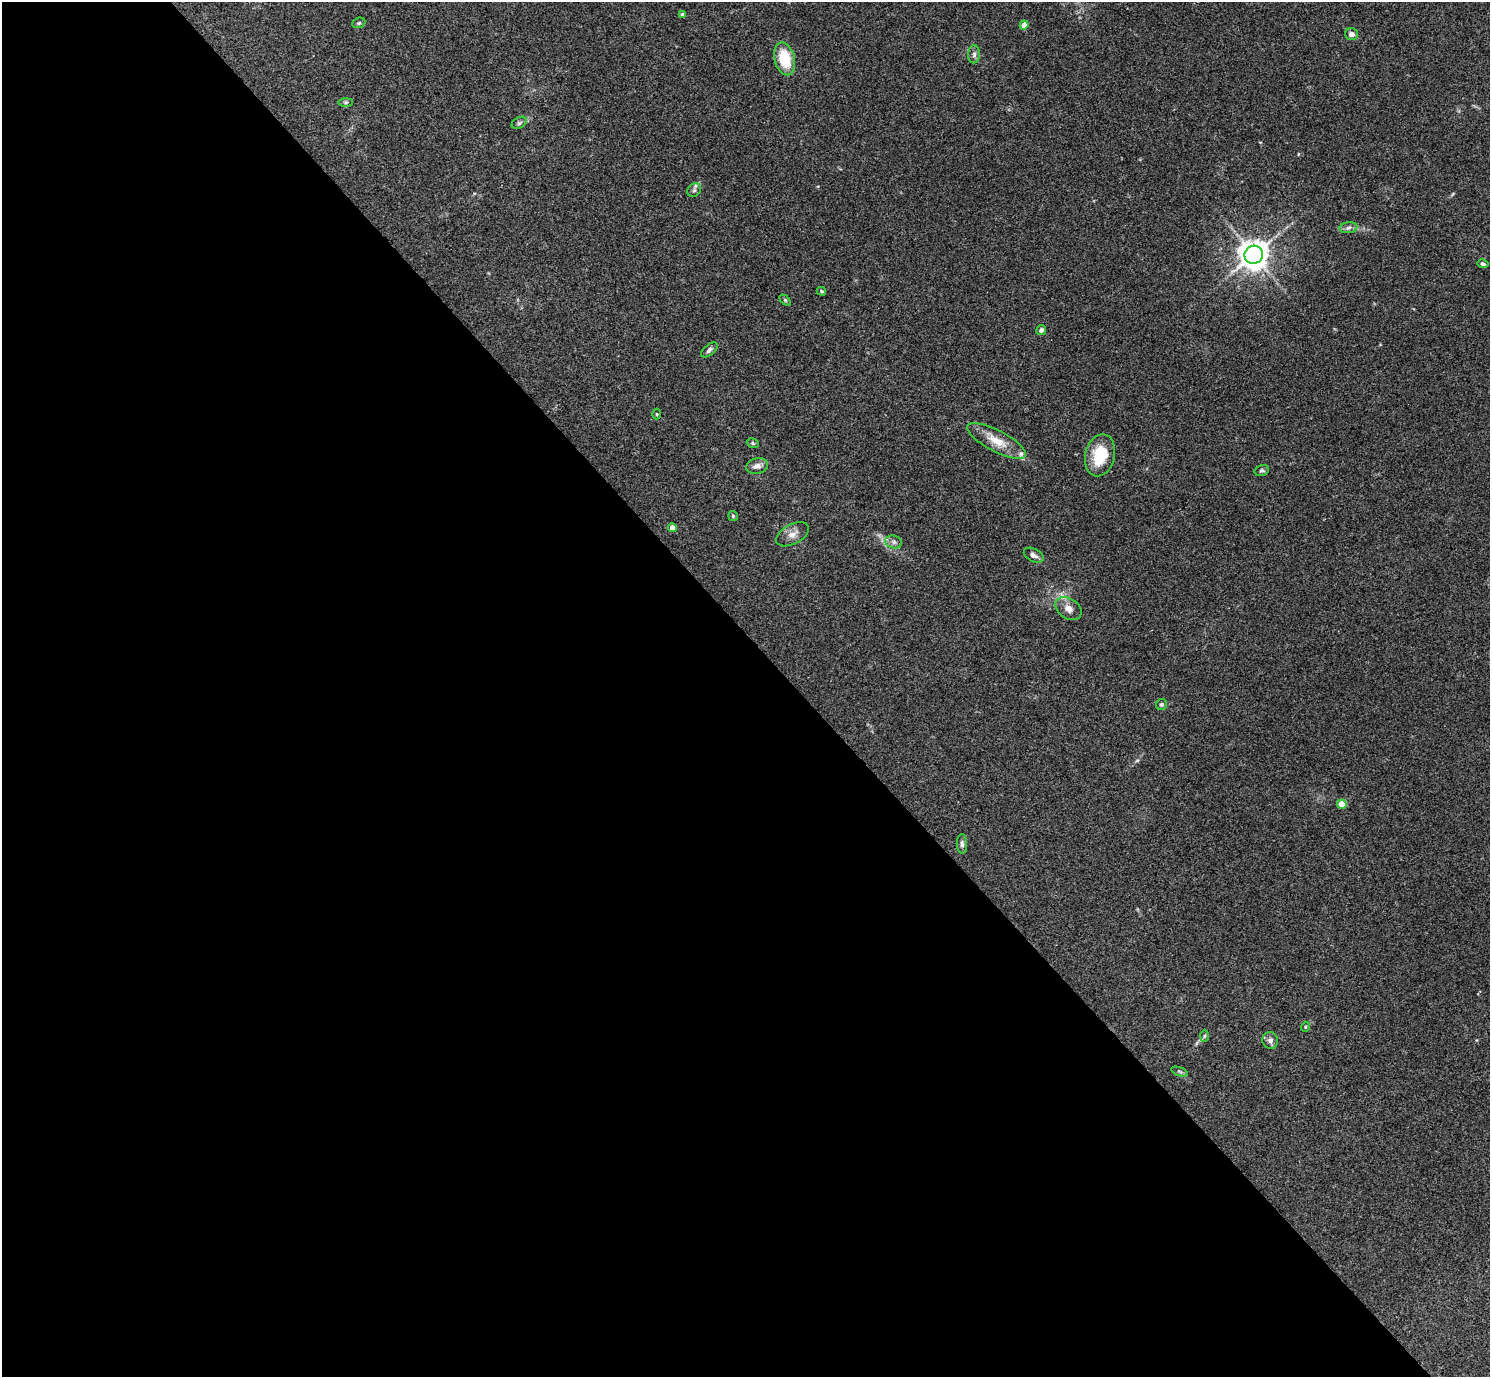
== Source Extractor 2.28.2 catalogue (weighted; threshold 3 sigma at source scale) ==
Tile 9 of 4 x 4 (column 1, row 3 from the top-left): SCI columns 7-1494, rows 1676-3050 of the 5963 x 5961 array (HDU 1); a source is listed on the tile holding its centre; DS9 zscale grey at full resolution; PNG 1492 x 1379 px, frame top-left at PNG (2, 2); each listed source drawn as its Kron ellipse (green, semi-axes under 4 px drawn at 4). Shown black and unused: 54% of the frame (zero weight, under 3 of 4 exposures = <1% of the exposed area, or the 3 px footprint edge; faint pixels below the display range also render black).
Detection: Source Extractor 2.28.2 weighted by HDU 2 'WHT'; one run over the whole footprint, this tile lists its part. Background 0.154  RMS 0.0074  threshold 0.0331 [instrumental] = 3 sigma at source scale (4.5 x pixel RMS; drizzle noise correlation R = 1.50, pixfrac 1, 0.05/0.05 arcsec/px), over >= 5 px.
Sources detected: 36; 1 inside a brighter listed object's ellipse — not listed separately; the other 35 listed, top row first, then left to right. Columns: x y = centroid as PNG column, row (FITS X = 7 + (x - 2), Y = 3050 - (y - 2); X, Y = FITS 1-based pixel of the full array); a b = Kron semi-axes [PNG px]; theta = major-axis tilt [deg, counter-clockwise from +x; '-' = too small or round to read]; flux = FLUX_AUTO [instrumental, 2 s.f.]
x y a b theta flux
683 15 4 3 - 2.3
359 23 7 5 22 1.2
1024 25 4 4 - 6.3
1351 34 6 6 - 3.5
974 54 9 6 89 2.3
785 59 17 10 -75 24
346 102 7 4 0 1.2
519 123 8 5 30 1.6
694 190 7 6 - 1.8
1348 228 9 5 7 2.2
1254 255 9 9 - 910
1483 264 5 4 - 1.7
821 291 5 3 - 0.93
785 300 6 4 -45 0.99
1041 330 5 5 - 2
709 350 10 5 40 2.1
657 414 5 3 - 0.68
997 441 33 10 -28 13
753 443 6 4 -23 1
1100 455 21 14 76 23
757 466 11 7 12 3.9
1262 470 7 5 16 1.6
733 516 5 5 - 0.88
672 528 4 4 - 6.5
793 534 18 10 28 5.7
894 542 8 6 -16 2.5
1034 555 10 6 -28 2.9
1068 609 14 10 -34 5.5
1162 704 6 5 - 1.5
1342 804 4 4 - 15
962 844 9 5 -89 2
1305 1027 5 3 - 0.65
1204 1036 6 4 88 1
1270 1040 8 7 - 3.1
1179 1071 8 3 -19 1.3